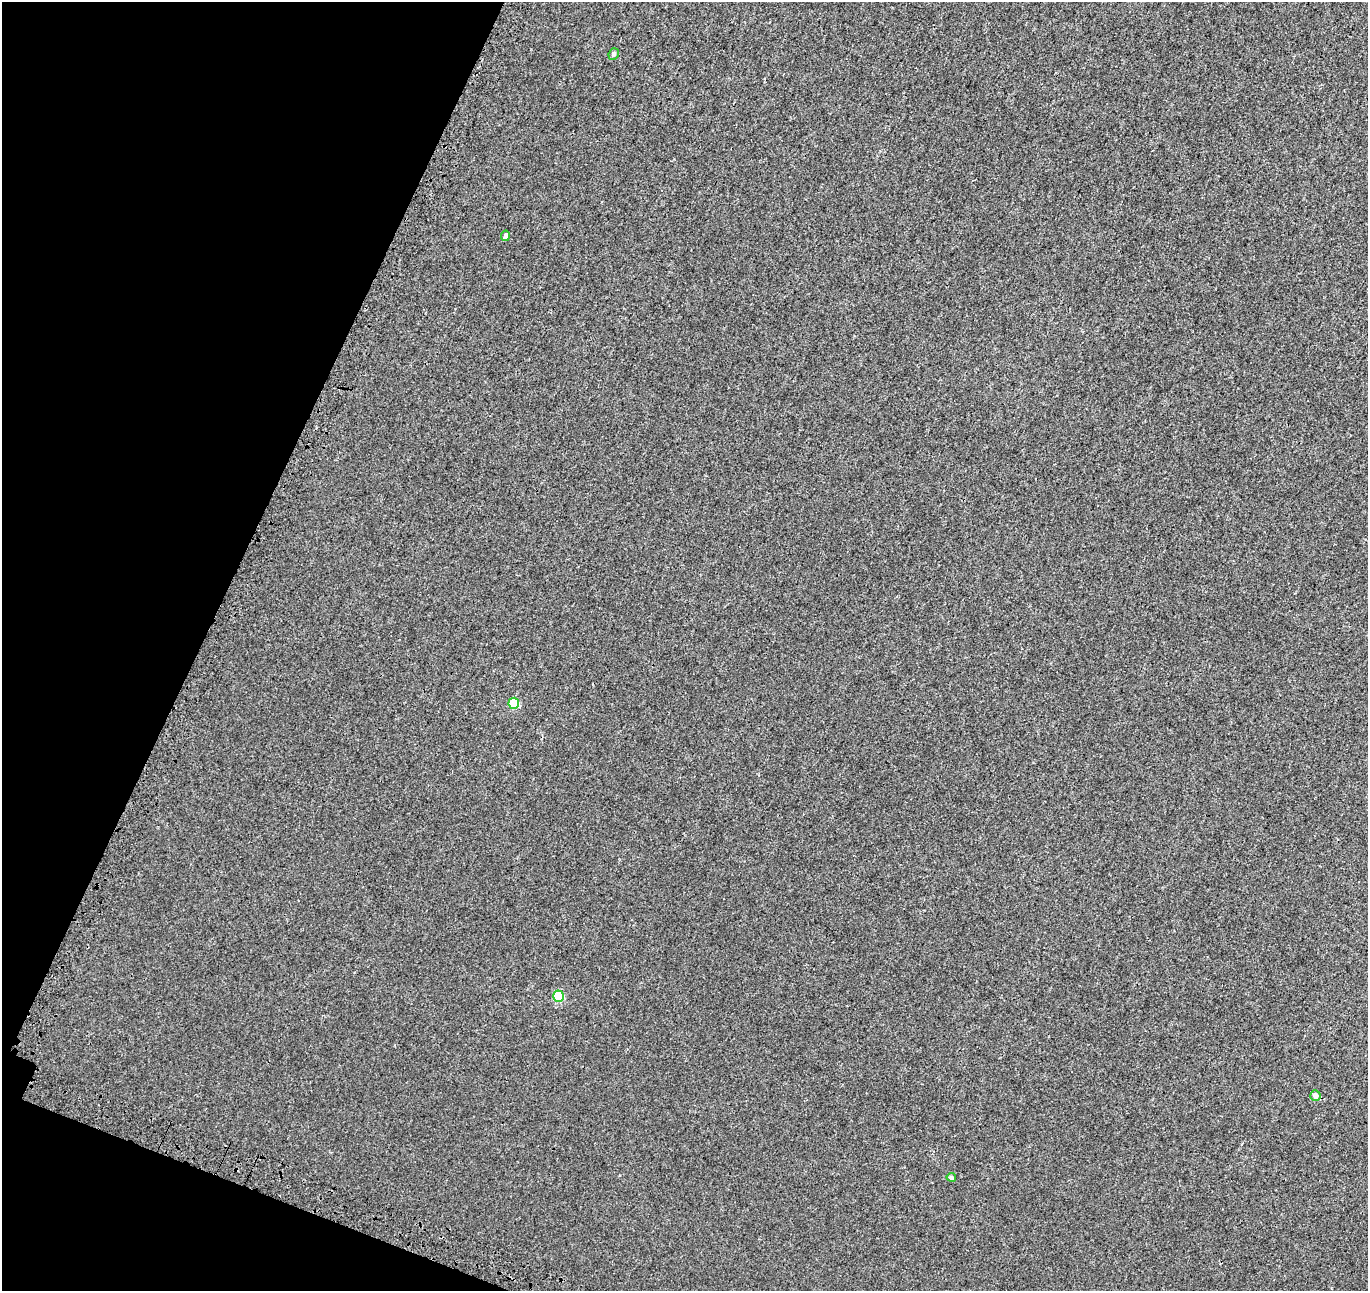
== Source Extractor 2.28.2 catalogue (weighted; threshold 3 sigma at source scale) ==
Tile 9 of 4 x 4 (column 1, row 3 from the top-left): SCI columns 137-1502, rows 1617-2905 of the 5742 x 5874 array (HDU 1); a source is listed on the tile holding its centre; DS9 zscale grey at full resolution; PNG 1370 x 1293 px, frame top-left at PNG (2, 2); each listed source drawn as its Kron ellipse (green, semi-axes under 4 px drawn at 4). Shown black and unused: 18% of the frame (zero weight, under 3 of 4 exposures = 9% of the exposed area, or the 3 px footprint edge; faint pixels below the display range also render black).
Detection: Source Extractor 2.28.2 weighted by HDU 2 'WHT'; one run over the whole footprint, this tile lists its part. Background 0.001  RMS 0.0029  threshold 0.0131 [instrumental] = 3 sigma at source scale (4.5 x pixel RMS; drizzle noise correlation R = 1.50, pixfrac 1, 0.0396/0.0396 arcsec/px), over >= 5 px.
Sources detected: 6; all 6 listed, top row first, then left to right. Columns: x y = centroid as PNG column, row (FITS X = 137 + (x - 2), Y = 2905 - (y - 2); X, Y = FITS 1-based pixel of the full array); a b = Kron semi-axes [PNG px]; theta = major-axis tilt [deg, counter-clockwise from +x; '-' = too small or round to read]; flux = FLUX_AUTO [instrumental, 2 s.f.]
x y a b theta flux
614 54 6 5 - 0.79
505 236 5 4 - 0.79
514 703 5 5 - 12
558 996 5 5 - 16
1315 1096 5 5 - 1.4
951 1177 5 4 - 0.74